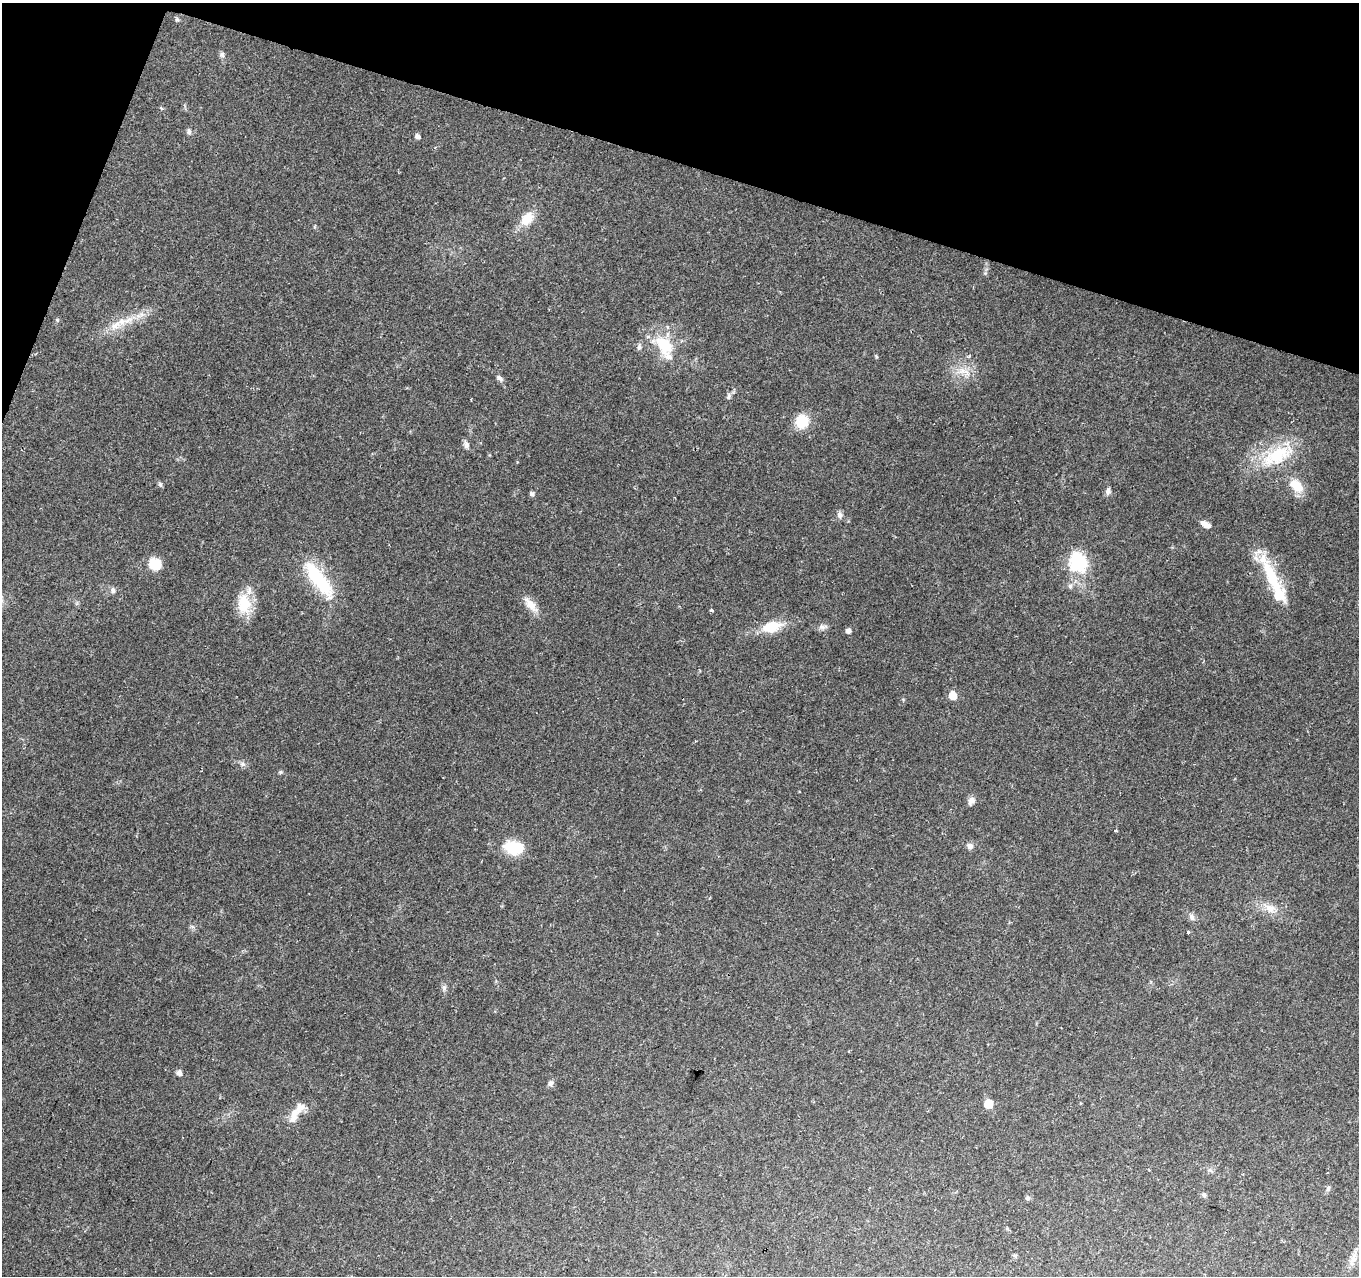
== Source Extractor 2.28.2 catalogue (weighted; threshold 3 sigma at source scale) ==
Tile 2 of 4 x 4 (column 2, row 1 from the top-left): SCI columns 1359-2715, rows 4035-5308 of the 5437 x 5586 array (HDU 1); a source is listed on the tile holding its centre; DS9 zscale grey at full resolution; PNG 1361 x 1278 px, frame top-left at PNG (2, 3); no overlay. Shown black and unused: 15% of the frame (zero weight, under 2 of 3 exposures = <1% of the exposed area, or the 3 px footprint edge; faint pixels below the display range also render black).
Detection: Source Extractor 2.28.2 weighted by HDU 2 'WHT'; one run over the whole footprint, this tile lists its part. Background 0.1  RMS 0.0067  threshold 0.0302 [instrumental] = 3 sigma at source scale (4.5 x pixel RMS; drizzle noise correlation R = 1.50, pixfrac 1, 0.0396/0.0396 arcsec/px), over >= 5 px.
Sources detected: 55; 4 inside a brighter listed object's ellipse — not listed separately; the other 51 listed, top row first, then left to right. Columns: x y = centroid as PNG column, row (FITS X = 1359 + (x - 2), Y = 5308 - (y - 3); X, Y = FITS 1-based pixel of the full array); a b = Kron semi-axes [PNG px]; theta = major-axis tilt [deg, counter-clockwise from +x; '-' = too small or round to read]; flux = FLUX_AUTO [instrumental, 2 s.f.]
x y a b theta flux
177 19 7 5 -68 1.1
222 55 7 7 - 1.7
189 132 7 6 - 1.7
417 136 5 4 - 2.7
527 219 20 12 51 11
124 321 29 8 13 12
664 345 31 19 -56 25
639 347 9 5 75 1.8
964 371 22 8 -24 7.6
499 378 8 6 -41 2.1
729 396 9 6 77 1.9
802 421 13 12 - 18
466 445 10 7 73 2.2
1278 455 37 24 22 36
160 484 8 5 -64 1.2
1297 486 18 11 -43 14
1108 491 10 6 75 2.4
532 494 6 5 - 1.5
840 515 9 7 79 2.4
1205 524 11 6 -29 4.8
1078 563 8 7 - 170
154 564 12 10 -53 15
1272 578 51 15 -69 34
319 579 48 15 -52 42
1070 586 7 6 - 1.7
113 590 8 7 - 2.2
244 604 27 18 -87 19
531 605 24 9 -49 7.7
711 610 4 3 - 1.4
771 627 24 14 14 16
822 627 12 7 8 2.7
848 631 5 5 - 2.8
953 695 6 5 - 14
243 764 7 6 - 1.8
280 772 6 4 43 0.85
971 801 10 7 60 3.4
1116 830 3 3 - 1.1
970 846 9 8 - 2.6
514 848 24 15 -7 20
1270 908 15 12 -25 7.6
1192 917 10 7 -65 2.5
1187 932 3 3 - 3.3
444 987 8 6 -71 1.8
179 1073 5 5 - 3.3
550 1083 8 7 - 2
988 1104 6 5 - 18
300 1108 16 11 48 5.9
1328 1188 8 4 64 1.4
1204 1195 7 6 - 1.5
1028 1198 7 5 24 1.3
1353 1258 17 9 65 5.8
Unlisted compact peaks at least as high as the median listed source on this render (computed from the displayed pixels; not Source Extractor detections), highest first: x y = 57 320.